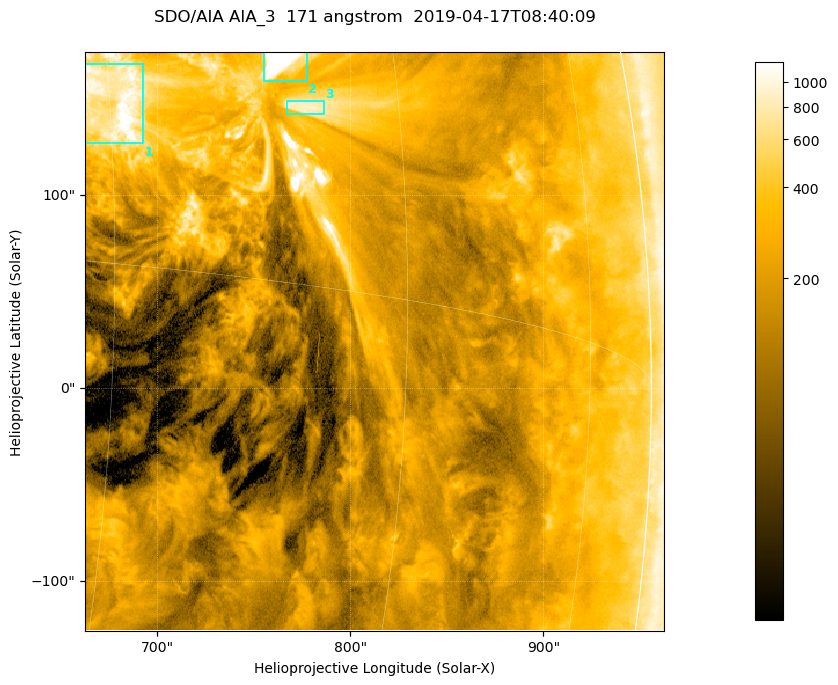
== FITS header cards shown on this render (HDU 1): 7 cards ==
TELESCOP= 'SDO/AIA '           / For AIA: SDO/AIA
INSTRUME= 'AIA_3   '           / For AIA: AIA_ATA1, AIA_ATA2, AIA_ATA3 or AIA_AT
WAVELNTH=                  171 / [angstrom] Wavelength
WAVEUNIT= 'angstrom'           / Wavelength unit: angstrom
DATE-OBS= '2019-04-17T08:40:09.347' / [ISO] Date when observation started; ISO 8
CTYPE1  = 'HPLN-TAN'           / CTYPE1; Typically HPLN
CTYPE2  = 'HPLT-TAN'           / CTYPE2; Typically HPLT

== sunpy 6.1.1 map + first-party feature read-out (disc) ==
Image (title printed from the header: SDO/AIA AIA_3  171 angstrom  2019-04-17T08:40:09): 500 x 500 px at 0.599 arcsec/px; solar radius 956 arcsec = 1595 px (partial field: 3.0% of the solar disc is inside the frame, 96% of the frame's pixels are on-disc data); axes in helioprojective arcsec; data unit not stated in the header (colour bar unlabelled)
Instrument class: DISC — disc imager (sunpy class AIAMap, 171 A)
Bright regions (active regions / flare kernels): reference = the on-disc median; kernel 5 px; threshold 5 sigma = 568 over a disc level ~192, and >= 1.15x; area >= 250 px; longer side >= 6 px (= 3.6 arcsec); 3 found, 3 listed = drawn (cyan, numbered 1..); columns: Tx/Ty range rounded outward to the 2 arcsec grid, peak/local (2 s.f.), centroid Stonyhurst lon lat
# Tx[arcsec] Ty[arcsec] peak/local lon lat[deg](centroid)
1 662..694 126..168 9 +45 +5
2 754..778 158..174 15 +53 +7
3 766..788 142..150 4.6 +55 +6
Off-limb structures (1.02-1.3 R_sun): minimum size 125 px: none found